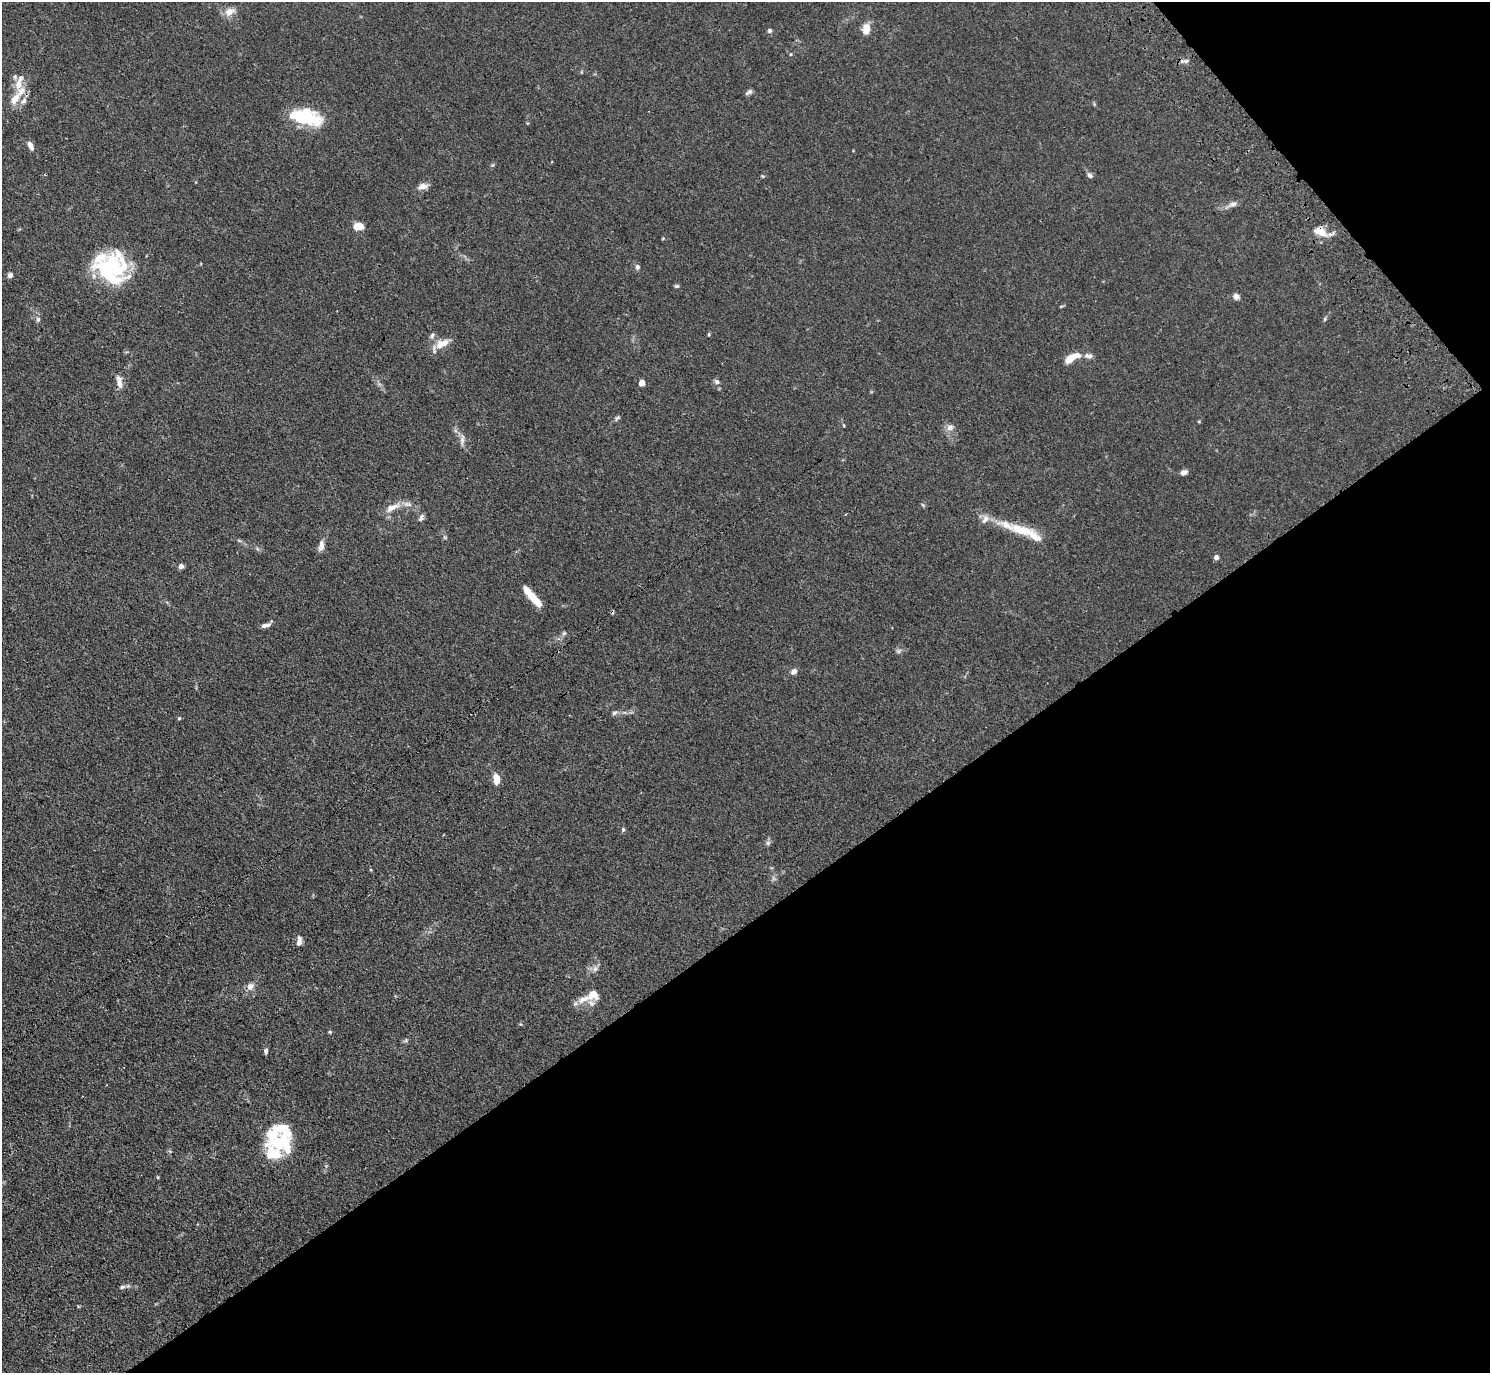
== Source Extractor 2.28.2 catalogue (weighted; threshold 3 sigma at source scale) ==
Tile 12 of 4 x 4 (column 4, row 3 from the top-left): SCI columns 4511-5998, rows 1712-3082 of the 6046 x 6025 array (HDU 1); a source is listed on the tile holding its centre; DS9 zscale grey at full resolution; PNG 1492 x 1375 px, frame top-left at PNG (2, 2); no overlay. Shown black and unused: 36% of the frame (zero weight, under 3 of 4 exposures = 4% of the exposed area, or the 3 px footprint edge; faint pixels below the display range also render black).
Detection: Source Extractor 2.28.2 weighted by HDU 2 'WHT'; one run over the whole footprint, this tile lists its part. Background 0.0335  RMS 0.0033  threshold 0.0147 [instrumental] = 3 sigma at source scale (4.5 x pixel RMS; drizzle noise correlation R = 1.50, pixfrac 1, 0.05/0.05 arcsec/px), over >= 5 px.
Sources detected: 79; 2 inside a brighter object's white glare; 1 cosmic-ray / hot-pixel residue — not listed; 15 inside a brighter listed object's ellipse — not listed separately; the other 61 listed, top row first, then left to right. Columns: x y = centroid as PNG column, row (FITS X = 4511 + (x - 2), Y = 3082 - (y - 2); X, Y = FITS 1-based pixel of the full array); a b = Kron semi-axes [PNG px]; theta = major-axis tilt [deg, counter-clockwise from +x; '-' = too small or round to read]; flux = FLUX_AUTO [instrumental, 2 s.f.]
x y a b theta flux
229 12 14 9 27 2.6
866 29 10 7 80 4.2
770 30 5 5 - 0.57
791 54 5 3 - 0.26
1186 61 7 4 44 0.61
21 91 16 10 66 3.8
750 91 7 7 - 0.83
301 117 35 17 -3 16
30 145 12 5 -63 1.8
46 174 3 3 - 0.61
1090 175 8 5 -31 0.77
423 186 12 7 11 1.9
1233 204 11 6 6 1.3
358 226 8 5 3 6.1
1320 231 17 11 -28 4.4
663 239 5 3 - 0.28
112 264 33 33 - 28
637 267 6 5 - 0.9
10 275 7 6 - 0.96
677 286 6 4 18 0.47
1236 296 8 7 - 1.1
38 319 7 5 -70 0.67
709 334 5 3 - 0.3
432 335 7 5 71 0.76
443 343 17 9 20 4.3
1088 356 11 6 -9 1.3
1070 359 12 7 41 4.6
119 382 17 7 -79 2.2
717 382 7 6 - 0.88
642 383 5 4 - 3.9
618 418 9 4 22 0.57
843 425 4 3 - 0.27
950 427 10 8 14 1.5
462 439 14 5 83 1.4
1184 472 7 5 20 1.4
392 507 21 8 24 3.5
421 517 10 6 65 0.91
1021 529 38 12 -13 8.3
321 546 14 6 81 1.7
1216 557 5 5 - 1.1
181 566 6 5 - 1.1
534 599 21 7 -47 5.8
266 625 13 5 22 1.3
564 633 6 5 - 0.53
899 651 7 4 -89 0.61
794 671 7 6 - 1.4
614 713 7 5 17 0.77
179 718 5 4 - 0.39
496 779 10 6 -87 3.8
623 829 6 5 - 0.45
768 843 7 5 44 0.71
299 941 12 5 84 1.6
595 969 8 5 45 0.93
250 986 10 8 72 1.8
593 995 15 13 1 3.7
520 1024 5 3 - 0.3
330 1032 5 4 - 0.37
406 1040 6 4 72 0.44
266 1051 7 5 87 0.7
281 1143 32 28 -76 20
122 1287 6 5 - 0.64
Overlapping masked pixels (flux is a lower limit): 2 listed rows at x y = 46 174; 1320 231